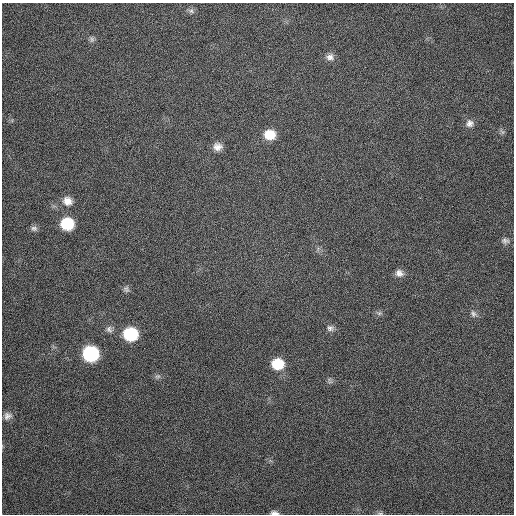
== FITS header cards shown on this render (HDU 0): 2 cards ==
NAXIS1  =                  512
NAXIS2  =                  512

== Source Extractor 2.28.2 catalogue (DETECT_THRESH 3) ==
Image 512 x 512 px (HDU 0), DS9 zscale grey, 1 PNG px = 1 image px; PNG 516 x 516 px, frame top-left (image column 1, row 512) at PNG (2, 3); no overlay
Background 428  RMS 11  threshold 33.8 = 3 sigma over >= 5 px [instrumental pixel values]
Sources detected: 25; all 25 listed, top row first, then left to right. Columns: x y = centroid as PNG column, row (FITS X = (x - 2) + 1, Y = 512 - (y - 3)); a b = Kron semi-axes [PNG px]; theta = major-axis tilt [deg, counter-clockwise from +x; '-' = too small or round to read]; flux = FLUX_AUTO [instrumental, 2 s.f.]
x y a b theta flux
191 11 9 7 -43 2300
92 39 8 7 - 2200
330 57 11 9 -7 4300
470 123 11 10 - 4500
502 132 9 6 -40 2100
270 135 11 10 - 15000
217 147 11 9 -1 5500
67 201 12 11 - 7300
67 224 11 10 - 30000
34 228 9 7 -21 2500
505 241 11 9 -5 3300
399 273 11 9 -11 4500
126 289 8 8 - 2400
379 313 8 6 20 2000
473 314 11 8 -52 3100
330 328 10 8 -12 3300
109 329 10 8 -52 3100
131 334 11 10 - 46000
91 354 11 10 - 82000
277 364 11 10 - 23000
158 376 9 6 1 1900
330 381 9 5 -70 1800
7 416 11 9 12 4100
274 513 10 5 -4 2900
380 513 9 4 6 1400
At the frame edge (FLAGS 8, measured only in part): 2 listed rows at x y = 274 513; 380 513